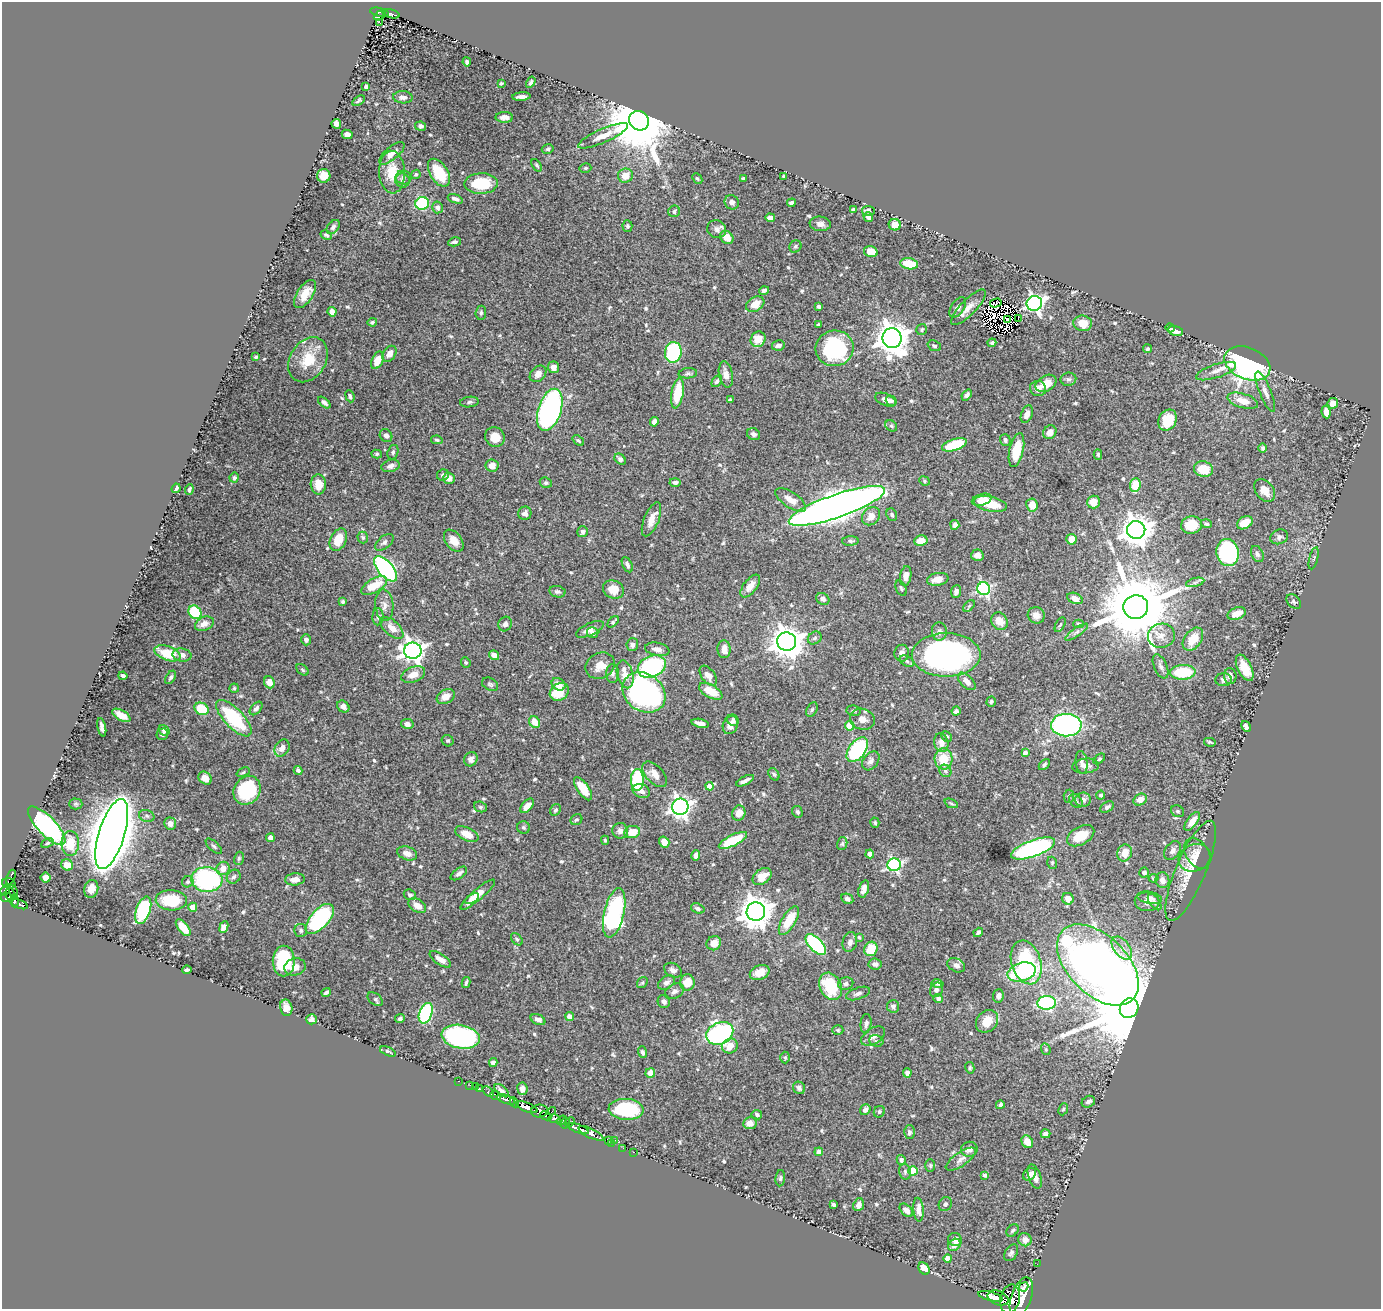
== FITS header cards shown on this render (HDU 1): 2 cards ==
NAXIS1  =                 1379
NAXIS2  =                 1307

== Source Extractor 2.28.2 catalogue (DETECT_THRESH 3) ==
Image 1379 x 1307 px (HDU 1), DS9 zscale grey, 1 PNG px = 1 image px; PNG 1383 x 1311 px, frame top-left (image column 1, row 1307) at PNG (2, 2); each listed source drawn as its Kron ellipse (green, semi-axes under 4 px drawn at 4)
Background 0.714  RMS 0.015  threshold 0.046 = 3 sigma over >= 5 px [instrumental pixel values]
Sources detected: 610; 4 with non-positive FLUX_AUTO (blend fragments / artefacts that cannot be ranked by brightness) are neither listed nor drawn; of the other 606, the 500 brightest by FLUX_AUTO listed and drawn (106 fainter detections omitted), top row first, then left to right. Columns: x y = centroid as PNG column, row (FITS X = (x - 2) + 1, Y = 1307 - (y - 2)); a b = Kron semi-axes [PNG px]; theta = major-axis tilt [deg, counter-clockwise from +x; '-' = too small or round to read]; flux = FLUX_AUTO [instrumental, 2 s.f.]
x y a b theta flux
379 12 10 3 -14 95
391 14 9 3 -14 100
380 15 6 2 30 44
380 23 4 3 - 6.8
467 62 4 3 - 2
531 82 6 4 58 2
501 83 4 3 - 1.6
366 87 4 3 - 2.1
403 97 9 6 -3 4.5
521 97 9 3 4 4.7
359 101 7 3 32 1.6
504 117 9 5 -1 5.2
639 121 10 9 - 10000
336 124 5 5 - 4.9
421 126 5 4 - 3.6
347 134 5 4 - 5
603 136 27 7 24 13
548 149 6 4 15 2
392 153 15 6 40 7.6
537 165 7 4 -53 1.7
585 168 6 4 14 1.5
392 172 21 13 -87 23
439 173 15 9 -58 42
416 174 5 4 - 1.8
324 176 7 6 - 11
625 176 7 7 - 13
784 176 4 3 - 2
403 177 8 7 - 2.8
743 178 3 3 - 1.6
697 179 6 4 -48 1.6
402 181 7 6 - 3.4
481 183 17 10 2 41
455 199 8 4 -18 4
732 202 7 7 - 4.4
422 203 7 6 - 73
791 203 4 4 - 2.8
437 207 6 5 - 3.2
853 209 4 3 - 1.5
674 211 6 5 - 2.6
868 211 6 5 - 3.2
868 217 5 4 - 5.2
770 218 5 4 - 4.9
820 224 10 7 -7 5.1
895 225 6 6 - 14
627 226 5 5 - 2.1
333 227 8 5 50 2.9
717 229 9 9 - 4.5
326 235 6 4 -29 1.8
727 237 7 6 - 11
455 242 6 4 9 3.5
795 247 6 5 - 2.1
871 252 7 5 -14 14
909 264 9 5 -9 24
764 290 5 4 - 2.5
305 294 16 8 56 16
996 303 6 2 16 2.1
1034 303 8 7 - 360
755 304 10 7 31 16
819 307 4 4 - 2.5
958 307 11 6 57 5.5
968 307 23 7 46 10
332 312 5 4 - 7.7
481 313 7 5 85 2.2
1018 319 3 2 - 2.2
1007 320 3 2 - 2.2
372 322 4 3 - 2
1083 323 9 7 -8 16
818 325 4 3 - 1.7
1170 328 5 3 - 2.4
922 329 6 5 - 1.6
1176 331 7 5 -16 6.2
892 338 10 9 - 1800
758 339 8 7 - 17
992 343 4 3 - 2.6
778 345 6 5 - 4.3
934 346 7 5 -21 2.4
835 348 19 18 - 120
1147 349 5 4 - 1.9
673 352 10 8 82 96
389 354 9 6 54 7.8
256 357 4 3 - 1.7
308 360 24 18 58 31
377 360 9 5 64 16
1247 363 24 15 -23 320
553 367 6 5 - 5.5
1216 371 21 6 18 8.7
688 373 9 5 6 2.6
538 374 9 7 44 5.9
726 374 13 6 -79 7.3
1068 379 8 6 10 2.3
717 381 6 4 56 2.5
1046 383 11 7 31 15
1038 388 8 7 - 7.1
1265 392 21 6 -68 6
677 393 15 6 81 35
967 395 6 4 50 3.4
350 396 6 4 -70 2.3
730 400 4 3 - 1.8
886 400 11 6 -23 6.2
891 401 6 4 -35 2.8
1243 401 16 7 -17 14
469 402 9 5 7 2.5
324 403 7 4 -40 2.9
1333 403 5 5 - 9
550 410 22 11 72 300
1326 412 6 4 -82 8
1027 414 9 5 69 5.9
1167 420 11 8 65 24
654 422 5 4 - 4.4
891 426 6 5 - 1.6
1050 432 7 6 - 7.7
753 434 7 5 -29 3.1
386 436 7 5 -45 3.2
495 437 10 9 - 14
437 440 6 4 -12 1.6
1005 440 6 5 - 2.9
578 441 6 4 -38 1.8
954 445 13 5 18 40
1263 448 5 4 - 2.2
1016 450 17 7 77 28
393 452 7 5 72 2.5
377 454 5 4 - 1.7
1098 454 5 4 - 1.6
620 459 6 4 -43 3.4
492 465 6 6 - 7.5
390 466 9 6 15 4.3
1203 469 9 7 -15 22
443 475 6 5 - 2.8
234 478 5 4 - 2.4
449 478 6 5 - 5.8
924 481 5 4 - 1.6
675 482 5 4 - 3
546 483 6 5 - 2.3
318 484 10 7 -87 16
1135 485 7 5 85 28
176 488 5 3 - 3.1
189 489 5 3 - 1.9
1265 490 13 9 -52 10
791 500 18 7 -34 12
982 500 10 5 16 10
1093 502 6 6 - 12
990 504 16 7 -11 24
1032 505 7 6 - 13
837 506 51 11 19 1700
525 513 7 6 - 4.8
892 515 6 5 - 1.9
871 516 10 8 47 11
651 519 18 7 68 11
1245 523 8 6 30 20
1206 524 5 4 - 1.9
955 525 5 4 - 3.6
1191 525 10 8 12 23
1136 530 9 9 - 1500
583 532 5 5 - 3.5
363 537 6 5 - 1.7
1279 537 9 7 21 3.6
1071 539 5 5 - 9.5
338 540 12 8 64 21
454 541 12 8 -52 9.6
850 541 8 4 3 2
921 541 7 5 14 12
384 542 11 6 40 3.3
1228 552 13 11 -79 130
1257 554 8 5 -64 2.9
977 555 6 5 - 7.1
1314 558 11 3 75 1.6
627 565 8 4 -65 3.2
386 569 15 7 -49 180
906 576 10 5 80 6.6
938 579 11 6 10 10
1195 582 9 4 14 2.4
374 585 14 7 30 24
750 586 13 6 52 10
901 588 8 5 -67 1.9
613 589 11 9 -26 17
984 589 6 6 - 180
557 592 8 5 -11 2.5
956 592 6 5 - 3.4
1075 598 8 5 -23 7.4
823 599 7 5 -32 3.9
343 602 3 3 - 1.6
1294 602 8 6 -42 2.3
384 605 16 9 -85 6.8
969 606 7 4 45 1.8
1136 607 12 12 - 13000
195 612 7 6 - 58
1236 614 9 6 21 10
1036 615 8 8 - 6.5
378 617 8 5 89 2.5
999 621 9 7 -56 12
613 622 7 3 45 1.8
204 624 10 6 23 7.9
505 624 7 6 - 3.5
1079 624 5 3 - 1.9
1060 625 8 4 61 1.8
392 628 14 7 -42 8.9
590 629 15 6 25 6.9
939 631 9 7 -83 4.5
593 632 6 5 - 3
1076 632 13 4 35 3.4
1161 636 13 12 - 12
815 638 7 6 - 2.2
1193 639 13 8 54 19
306 640 5 5 - 3.3
787 642 9 9 - 1600
632 644 6 6 - 4.2
657 649 12 6 -11 6.1
724 649 9 6 -87 8.8
413 651 8 8 - 650
167 653 14 7 -19 30
902 653 8 7 - 5.5
182 655 9 6 -9 5.7
494 655 5 4 - 7.9
946 655 34 21 0 290
907 661 7 5 -29 2.4
466 662 5 4 - 1.5
600 666 15 12 30 14
1161 666 13 6 -67 4.2
652 667 14 10 24 120
1245 668 14 7 -64 19
302 670 7 4 -42 1.7
1183 672 13 7 2 51
612 673 9 6 87 3.5
413 674 12 7 22 11
625 674 14 8 -76 13
123 676 4 3 - 2.1
708 676 11 6 -53 8.7
1230 676 8 6 -87 4.7
171 677 7 4 58 2.4
1224 680 8 6 -2 4
967 681 11 6 -45 7.9
269 682 6 5 - 8.3
490 684 8 6 -28 2.5
558 684 7 6 - 9.1
234 688 4 4 - 1.5
711 691 13 6 -29 21
559 692 10 8 37 24
644 692 23 18 -37 290
446 697 9 6 29 8.5
991 701 5 4 - 1.9
343 707 6 5 - 4.9
256 708 8 5 49 3.1
202 709 7 6 - 33
812 710 8 5 63 1.8
854 711 7 5 -8 1.9
956 711 4 4 - 3.6
121 715 10 5 -29 9.3
234 718 23 9 -46 73
862 719 12 10 -17 8.2
733 720 6 5 - 3.5
535 722 6 5 - 14
700 723 9 4 -13 5.2
407 724 6 5 - 5.5
730 725 9 7 69 7.2
1066 725 15 11 -2 220
849 726 4 4 - 26
1246 726 6 4 -59 4.3
102 727 9 3 -78 3.8
164 730 6 5 - 2.9
162 734 6 5 - 2.9
947 736 6 4 -45 1.9
448 741 6 5 - 1.9
1210 742 6 3 -12 1.6
941 743 9 7 -75 7.3
282 748 9 7 56 7.3
857 750 14 8 53 110
1025 753 4 4 - 4.1
471 759 7 6 - 4.5
944 759 10 9 - 23
1099 759 7 4 37 1.9
871 761 10 7 50 4.5
1082 763 11 6 -84 3.6
1044 765 6 4 48 1.8
1086 766 13 7 6 5.4
298 771 4 3 - 3.7
945 771 7 5 -47 2.8
243 772 7 4 22 1.6
655 774 15 8 -46 9.6
774 774 7 5 -55 2
205 778 7 6 - 10
637 780 11 6 89 71
745 781 10 3 28 4.3
710 786 4 4 - 14
583 789 13 5 -54 24
247 790 15 13 56 75
641 791 9 6 -24 5.8
1101 795 4 4 - 2.2
1069 796 6 5 - 1.8
1083 800 8 7 - 4.3
1140 800 7 5 30 9.1
1076 801 8 5 -50 2.6
951 803 7 4 -23 1.5
76 804 6 5 - 1.8
527 806 8 5 51 9.5
480 807 6 5 - 2
680 807 8 8 - 530
1107 807 7 5 35 2.7
555 810 6 5 - 2.2
1177 811 7 5 -31 1.9
797 812 6 5 - 2.2
739 813 8 6 65 9.6
147 816 8 6 -17 2.9
576 820 6 5 - 1.8
1192 821 11 5 52 9.1
170 823 6 6 - 6.9
875 823 5 4 - 1.9
47 826 25 9 -46 240
523 827 6 6 - 2
620 831 8 7 - 5.3
632 832 8 6 11 16
112 834 36 13 73 4500
467 834 12 6 -24 14
1081 836 15 9 29 22
270 838 4 4 - 5.9
605 840 4 4 - 1.5
733 840 15 5 27 44
664 842 6 5 - 8.1
47 843 7 4 25 1.9
70 844 12 8 89 24
842 844 6 5 - 2
214 846 10 4 -41 2.3
1033 848 23 8 20 190
1172 851 10 7 54 4.4
407 853 10 6 -20 7.3
1125 853 8 7 - 12
1197 853 17 11 -56 8.8
870 854 4 4 - 6.5
696 855 5 4 - 5.1
239 858 7 5 75 1.7
1195 858 16 13 25 12
1052 863 6 4 -71 1.5
67 865 6 5 - 10
894 865 6 6 - 210
223 868 7 6 - 9.9
1191 871 54 15 67 34
1144 872 5 4 - 3.5
459 873 9 5 36 3.7
762 876 10 7 37 12
11 877 8 4 67 100
234 877 7 6 - 3.2
46 878 5 5 - 10
1153 878 5 4 - 1.7
207 879 15 12 -5 140
295 879 10 6 5 8.9
1162 880 8 6 -72 6.8
188 882 6 5 - 2.6
9 883 7 5 -16 120
91 889 9 7 76 10
864 889 9 5 73 5.7
5 890 5 4 - 380
13 892 7 3 -79 120
10 894 7 4 -77 240
410 895 6 5 - 2.1
478 895 22 5 41 14
6 897 5 4 - 400
1150 898 12 6 -10 4.5
472 899 8 3 30 3
847 899 6 5 - 3.1
1068 899 6 5 - 8.8
171 900 16 10 -3 36
14 901 6 3 -90 250
1147 902 12 9 -5 7.7
1155 902 9 5 -57 3.2
20 904 8 3 -21 200
417 906 10 6 -33 9.1
193 907 4 4 - 16
698 908 7 5 -20 2.5
143 910 14 7 70 85
756 912 9 9 - 1800
614 913 25 10 77 230
320 919 18 9 48 130
789 920 16 7 59 23
224 927 6 4 66 11
183 928 10 5 -51 18
301 930 6 6 - 2.3
978 932 5 3 - 2.7
859 937 3 3 - 1.5
517 939 7 5 -50 1.9
850 942 10 7 76 4.5
714 943 7 7 - 11
816 944 13 6 -45 110
1122 948 13 8 -53 8.9
871 949 7 6 - 23
440 959 12 5 -34 7.4
284 961 15 11 89 65
1026 962 22 14 -73 130
875 964 6 5 - 3.9
956 965 9 6 -28 4.7
1098 965 49 29 -45 2200
295 967 11 8 14 8.8
187 970 5 3 - 2
673 970 9 6 -29 4.1
1022 972 14 9 16 41
760 973 10 7 22 13
466 982 5 3 - 2
687 982 8 7 - 15
642 983 6 5 - 1.5
667 983 9 6 33 5.1
846 984 8 6 15 2.9
938 984 6 4 -11 2.6
831 986 14 10 -63 47
936 990 7 6 - 3.2
674 991 10 7 28 4.2
326 992 5 3 - 2.2
858 993 12 5 19 3.7
998 996 7 5 83 3.5
938 998 5 4 - 3.5
375 999 8 5 -38 2.2
664 1001 6 6 - 4.4
1047 1003 9 7 3 150
893 1006 6 6 - 2.9
286 1008 8 6 -79 7.9
1129 1008 10 9 - 23000
426 1013 11 6 69 97
569 1017 4 4 - 6.6
311 1019 5 5 - 4.4
400 1019 5 4 - 2.9
538 1020 8 5 -26 5
987 1021 12 10 48 19
866 1024 10 5 84 3.7
838 1030 5 4 - 1.5
720 1033 14 11 26 220
873 1036 13 8 33 5.2
461 1037 19 11 -10 210
876 1041 7 5 -21 2.4
730 1046 8 7 - 12
1046 1049 6 4 -70 1.6
388 1051 8 4 -22 2.4
643 1052 6 4 -69 3
785 1057 6 5 - 1.5
493 1063 4 4 - 3.9
970 1068 6 4 -79 1.6
650 1073 5 5 - 11
907 1073 5 4 - 4
458 1081 3 2 - 19
470 1085 2 2 - 10
476 1086 3 2 - 24
799 1088 6 6 - 3.1
479 1089 4 3 - 73
522 1089 6 5 - 5.8
502 1091 8 4 -40 3.3
488 1092 6 3 -42 190
495 1095 5 3 - 270
506 1099 9 4 -19 1100
514 1102 5 3 - 550
1088 1102 7 5 29 3.8
1000 1105 4 3 - 2.6
527 1107 11 4 -21 2100
626 1109 17 10 -4 74
1063 1109 6 4 66 1.5
865 1110 6 5 - 4.7
539 1111 8 6 5 970
552 1111 4 3 - 120
879 1112 6 5 - 2
757 1115 5 4 - 2.3
546 1116 6 3 -25 430
555 1119 6 4 -14 670
562 1120 5 3 - 270
569 1122 6 4 44 230
565 1123 5 3 - 150
750 1123 6 6 - 7.7
578 1128 11 4 -20 1400
909 1132 6 5 - 3
591 1133 13 5 -26 1500
1045 1134 5 4 - 3.9
608 1140 3 3 - 28
614 1140 2 2 - 19
1027 1142 7 5 -58 11
611 1143 3 2 - 26
623 1148 2 2 - 11
969 1149 8 7 - 5.4
633 1152 3 2 - 27
819 1152 4 4 - 6.5
961 1159 18 7 34 6.2
901 1160 5 4 - 3.1
930 1165 6 5 - 1.6
913 1171 5 4 - 35
905 1172 8 6 -75 2.6
1029 1174 7 5 47 6.2
985 1175 4 3 - 2
1035 1177 12 6 -70 8.1
780 1178 8 4 84 2
945 1204 7 6 - 2.5
834 1205 4 3 - 2.4
859 1205 6 5 - 4.5
906 1210 8 5 -45 5.4
918 1210 12 5 -85 6.6
1013 1230 7 5 44 2
955 1239 7 6 - 6.1
1025 1240 7 6 - 7.6
954 1245 7 5 45 5.4
1011 1253 9 6 57 2.9
948 1258 4 4 - 9
1037 1264 2 2 - 8.3
924 1268 7 5 -54 9.8
1024 1287 5 3 - 390
990 1296 12 4 -15 1600
1021 1297 21 10 71 4800
998 1298 11 7 -20 2100
1010 1299 14 9 77 3400
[106 fainter detections neither listed nor drawn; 4 non-positive-flux detections neither listed nor drawn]